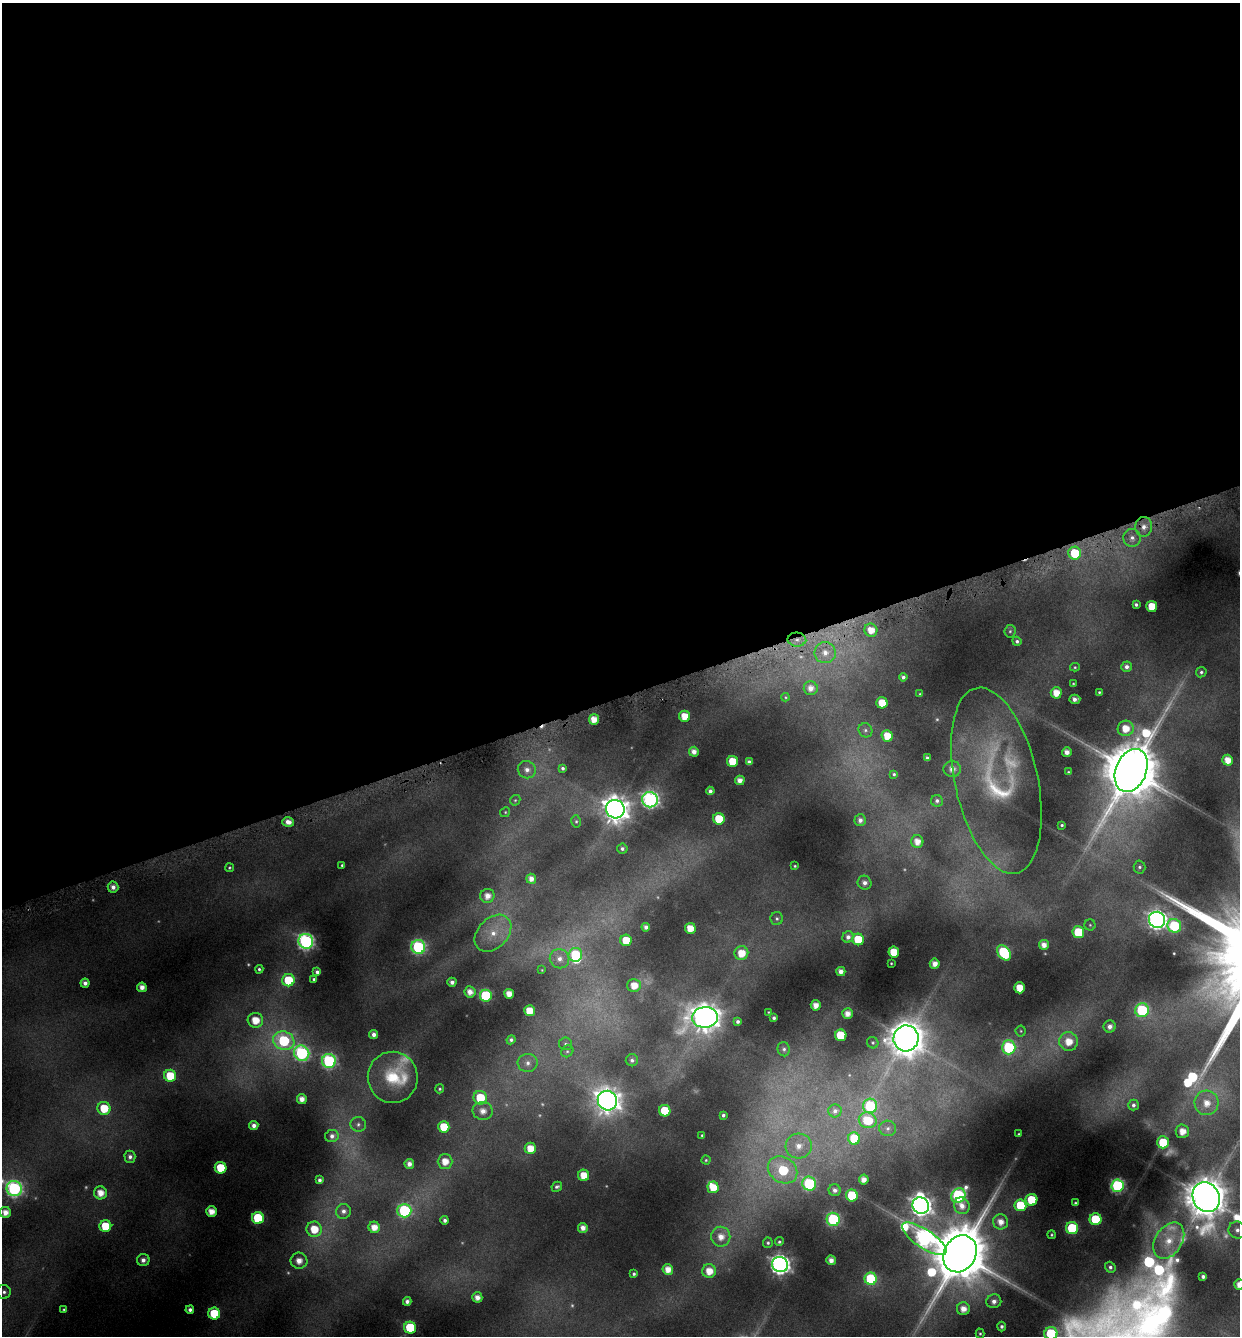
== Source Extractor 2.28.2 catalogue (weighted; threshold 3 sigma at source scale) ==
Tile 2 of 4 x 4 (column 2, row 1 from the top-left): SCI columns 1367-2604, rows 4004-5337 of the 5150 x 5376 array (HDU 1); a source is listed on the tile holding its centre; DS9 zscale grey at full resolution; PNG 1242 x 1338 px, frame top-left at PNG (2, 3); each listed source drawn as its Kron ellipse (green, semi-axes under 4 px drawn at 4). Shown black and unused: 52% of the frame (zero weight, under 4 of 8 exposures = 2% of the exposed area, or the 3 px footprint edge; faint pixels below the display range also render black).
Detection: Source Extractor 2.28.2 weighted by HDU 2 'WHT'; one run over the whole footprint, this tile lists its part. Background 0.0967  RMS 0.01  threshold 0.0408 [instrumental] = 3 sigma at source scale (4.09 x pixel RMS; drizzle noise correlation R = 1.36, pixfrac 0.8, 0.0396/0.0396 arcsec/px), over >= 5 px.
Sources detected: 250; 27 too faint to see at this stretch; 2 inside a brighter object's white glare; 1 cosmic-ray / hot-pixel residue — neither listed nor drawn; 1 inside a brighter listed object's ellipse — not listed separately; the other 219 listed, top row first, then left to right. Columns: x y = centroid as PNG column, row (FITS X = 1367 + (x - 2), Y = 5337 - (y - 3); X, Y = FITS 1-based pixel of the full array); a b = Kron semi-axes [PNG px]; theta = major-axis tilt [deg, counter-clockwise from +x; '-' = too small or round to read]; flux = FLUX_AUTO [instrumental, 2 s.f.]
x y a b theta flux
1144 527 10 8 86 9.6
1132 538 9 8 - 7.3
1075 553 6 6 - 38
1136 605 4 3 - 2.3
1152 606 5 5 - 23
871 630 6 6 - 14
1010 631 6 5 - 1.9
797 640 9 7 -4 6
1017 641 5 4 - 2.7
825 653 10 10 - 12
1075 667 5 4 - 1.2
1127 667 5 5 - 4.3
1201 672 5 5 - 2.3
903 677 4 4 - 3
1073 684 3 2 - 0.85
811 688 7 7 - 7.8
1099 692 3 3 - 1.2
1056 693 6 5 - 15
920 694 3 3 - 1.1
785 697 4 4 - 1
1075 699 5 4 - 5.4
882 703 5 5 - 23
685 716 5 5 - 19
594 719 5 5 - 14
1126 728 8 7 - 18
865 730 7 6 - 2.8
887 736 6 5 - 18
694 752 5 5 - 7.4
1067 752 5 4 - 7.9
927 758 4 4 - 2.6
1228 760 5 5 - 14
732 761 5 5 - 28
749 762 4 4 - 3.9
563 768 4 3 - 2.5
952 769 8 8 - 8.7
527 770 9 8 - 6.9
1131 770 22 15 68 7200
1068 772 3 3 - 0.98
894 774 4 4 - 1.6
740 780 5 4 - 8.3
996 781 95 41 -78 130
710 791 4 4 - 3.9
515 800 6 5 - 1.4
650 800 8 7 - 310
937 801 6 5 - 2.9
615 809 9 9 - 1300
505 812 5 4 - 1.2
719 819 6 5 - 32
860 820 6 5 - 5.2
576 821 6 5 - 1.7
288 822 6 5 - 7.8
1062 825 3 3 - 1.3
917 841 6 6 - 11
622 849 5 5 - 2.9
342 865 3 3 - 1.4
795 866 3 3 - 1.1
1139 867 6 6 - 2.3
229 868 4 4 - 1.4
531 879 5 5 - 7.1
864 883 7 6 - 5.5
113 887 5 5 - 6.1
487 896 7 7 - 9.9
777 919 6 6 - 2.4
1157 920 8 8 - 480
1090 925 5 5 - 1.4
1174 926 7 6 - 70
646 927 4 4 - 4.5
690 928 5 5 - 15
1078 932 6 6 - 47
493 933 21 15 46 23
848 937 6 5 - 4.8
858 939 6 5 - 33
626 940 6 5 - 26
306 941 7 7 - 300
1044 945 5 5 - 8.6
418 947 7 7 - 170
894 952 5 5 - 25
741 953 7 6 - 18
1004 953 8 6 -53 78
575 955 7 6 - 56
560 959 10 9 - 8
891 963 3 2 - 0.78
935 964 5 5 - 8.6
259 969 4 4 - 2
542 970 3 3 - 0.67
841 971 4 4 - 6.7
317 972 4 4 - 3.4
314 979 3 3 - 1.7
288 980 6 6 - 38
452 982 4 4 - 4.9
85 983 4 4 - 5.1
634 985 7 6 - 15
142 987 5 4 - 8.2
1020 988 5 5 - 22
470 992 5 5 - 8.9
509 994 5 5 - 11
486 996 6 6 - 97
816 1005 5 5 - 10
1142 1010 7 7 - 110
529 1011 5 5 - 18
768 1012 2 2 - 0.6
847 1014 5 5 - 9.1
705 1017 12 10 5 1400
774 1018 3 3 - 2.2
255 1020 8 7 - 21
738 1021 4 4 - 2.8
1110 1026 6 6 - 6.5
1021 1031 5 5 - 1.4
374 1035 4 4 - 5.4
841 1035 6 5 - 42
906 1038 13 12 - 2600
511 1040 4 4 - 2.6
284 1041 11 9 -20 100
1069 1041 9 9 - 19
873 1043 6 5 - 1.7
566 1044 6 6 - 2.4
1009 1047 7 6 - 110
784 1049 7 6 - 2.6
567 1051 6 5 - 1.8
302 1053 8 7 - 200
632 1060 6 6 - 3
329 1061 7 7 - 180
528 1063 10 9 - 6.9
170 1076 6 6 - 32
393 1077 25 25 - 41
440 1089 4 4 - 1.6
480 1098 7 6 - 38
302 1099 5 5 - 8.8
607 1101 10 9 - 980
1206 1103 12 12 - 18
1133 1105 5 5 - 3.3
870 1106 7 7 - 82
104 1108 6 6 - 30
483 1111 10 9 - 11
665 1111 6 5 - 33
835 1111 6 6 - 3.7
723 1115 4 3 - 2.4
868 1120 9 8 - 31
358 1124 8 7 - 3.2
254 1125 4 4 - 5.5
444 1127 5 5 - 26
888 1128 8 7 - 4.2
1182 1131 7 6 - 13
1019 1134 3 2 - 0.89
702 1135 3 3 - 1
332 1136 6 6 - 4.5
854 1138 6 6 - 32
1163 1142 6 6 - 32
799 1146 13 12 - 15
530 1148 6 6 - 16
130 1157 6 5 - 4.4
706 1160 4 4 - 1.2
445 1161 7 7 - 15
409 1164 5 4 - 6.8
220 1168 6 5 - 36
783 1170 15 12 -34 67
584 1175 5 5 - 19
864 1179 5 5 - 8.6
320 1180 4 4 - 3
809 1184 7 6 - 120
1118 1186 6 6 - 170
557 1187 5 4 - 2.5
713 1187 6 5 - 20
14 1189 7 7 - 240
835 1190 6 6 - 4.8
100 1193 6 6 - 14
852 1195 6 6 - 48
958 1195 7 6 - 190
1206 1197 15 13 -63 3600
1031 1200 6 6 - 37
1075 1203 3 3 - 1.4
1020 1205 6 6 - 42
921 1206 8 8 - 670
962 1206 8 7 - 8.7
343 1211 7 7 - 5.3
404 1211 7 7 - 140
5 1212 5 5 - 10
211 1212 5 5 - 13
258 1218 6 6 - 66
833 1219 6 6 - 130
1095 1219 6 6 - 54
445 1220 4 4 - 3.4
1000 1222 8 7 - 10
105 1226 6 6 - 32
374 1227 5 5 - 12
583 1228 5 5 - 8.1
1072 1228 6 6 - 72
314 1229 8 7 - 26
1237 1230 9 8 - 6
1052 1235 4 4 - 1.4
721 1237 10 9 - 13
924 1239 26 9 -33 370
1169 1241 20 13 58 20
779 1242 4 4 - 1.8
768 1243 5 5 - 1.9
960 1254 19 16 60 8500
143 1260 6 6 - 5.7
831 1260 5 4 - 7.7
299 1261 8 8 - 12
780 1265 8 7 - 530
1110 1267 5 5 - 3
668 1269 5 5 - 13
709 1271 7 7 - 16
634 1274 4 3 - 2.2
1203 1276 4 4 - 3.6
871 1279 6 6 - 77
1239 1284 5 5 - 9.8
4 1292 7 7 - 3.5
477 1297 5 5 - 8.5
407 1301 4 4 - 4.4
994 1301 7 7 - 6.5
64 1309 4 4 - 1.2
963 1309 6 6 - 11
190 1310 4 4 - 4
214 1314 6 6 - 38
1002 1326 5 4 - 2.7
410 1328 6 6 - 60
1051 1333 6 6 - 75
980 1334 5 4 - 1.4
Overlapping masked pixels (flux is a lower limit): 1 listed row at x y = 797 640
Isophote crosses this tile's border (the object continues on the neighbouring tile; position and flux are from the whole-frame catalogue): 4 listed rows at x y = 1206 1197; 1237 1230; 1239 1284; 1051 1333
Unlisted compact peaks at least as high as the median listed source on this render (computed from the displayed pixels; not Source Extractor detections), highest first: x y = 1152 1261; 1185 1082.